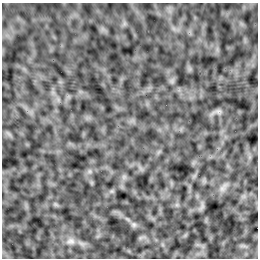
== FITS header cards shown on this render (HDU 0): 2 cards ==
NAXIS1  =                  256 /Number of positions along axis 1
NAXIS2  =                  256 /Number of positions along axis 2

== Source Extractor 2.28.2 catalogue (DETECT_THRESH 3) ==
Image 256 x 256 px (HDU 0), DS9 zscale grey, 1 PNG px = 1 image px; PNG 260 x 260 px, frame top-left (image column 1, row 256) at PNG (2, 3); no overlay
Background -3.91e-04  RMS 0.0022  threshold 0.00647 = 3 sigma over >= 5 px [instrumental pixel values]
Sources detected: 5; all 5 listed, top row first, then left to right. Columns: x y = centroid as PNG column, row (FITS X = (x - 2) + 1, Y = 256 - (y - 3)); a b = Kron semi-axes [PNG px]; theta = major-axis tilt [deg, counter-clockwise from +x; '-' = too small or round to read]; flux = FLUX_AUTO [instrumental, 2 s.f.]
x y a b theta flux
218 111 10 7 -10 0.43
223 187 16 7 53 0.77
202 206 11 5 79 0.41
134 225 7 7 - 0.39
70 241 13 10 12 0.99